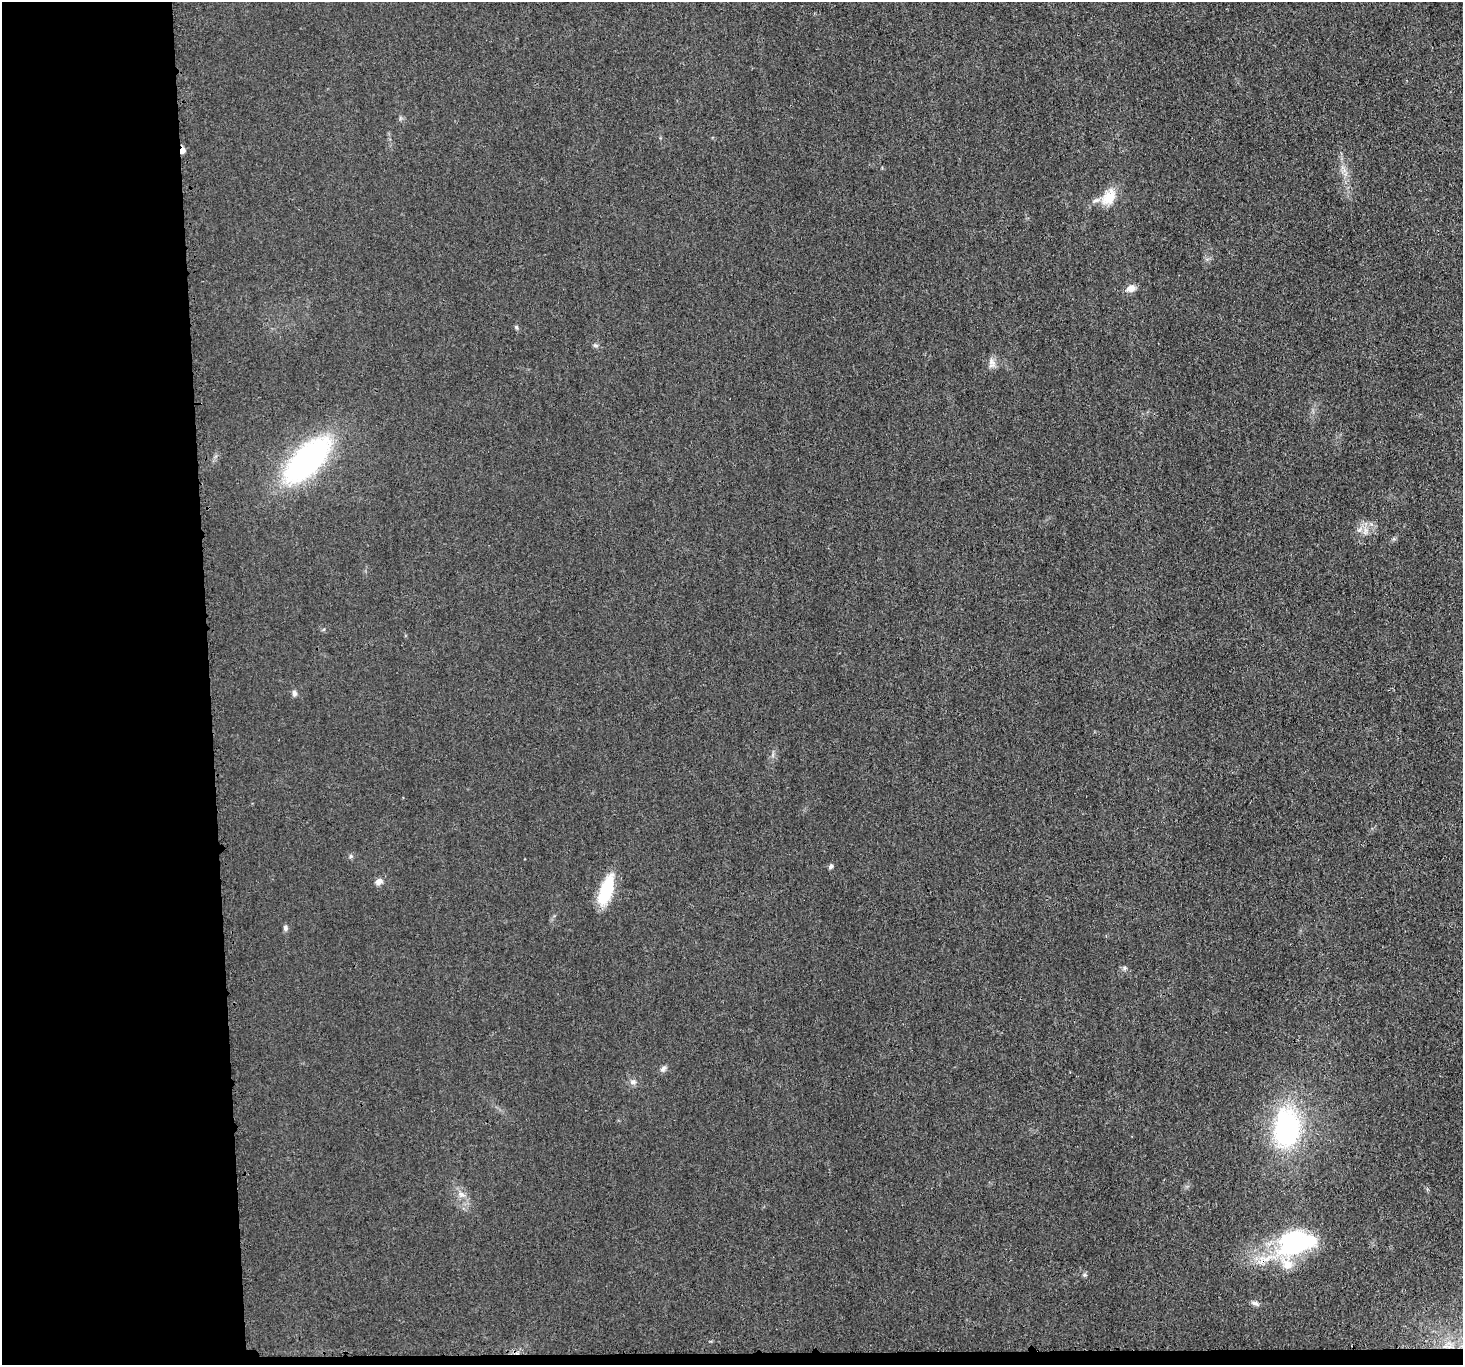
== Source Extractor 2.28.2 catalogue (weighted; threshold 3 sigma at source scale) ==
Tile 7 of 3 x 3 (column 1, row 3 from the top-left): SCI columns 1-1461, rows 131-1493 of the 4398 x 4371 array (HDU 1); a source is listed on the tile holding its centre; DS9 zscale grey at full resolution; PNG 1465 x 1367 px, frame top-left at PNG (2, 2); no overlay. Shown black and unused: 15% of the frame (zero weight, under 3 of 4 exposures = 1% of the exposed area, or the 3 px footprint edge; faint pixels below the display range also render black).
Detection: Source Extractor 2.28.2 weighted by HDU 2 'WHT'; one run over the whole footprint, this tile lists its part. Background 0.0225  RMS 0.0059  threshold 0.0264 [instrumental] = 3 sigma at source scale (4.5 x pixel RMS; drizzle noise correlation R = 1.50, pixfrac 1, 0.05/0.05 arcsec/px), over >= 5 px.
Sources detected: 23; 1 inside a brighter object's white glare — not listed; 1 inside a brighter listed object's ellipse — not listed separately; the other 21 listed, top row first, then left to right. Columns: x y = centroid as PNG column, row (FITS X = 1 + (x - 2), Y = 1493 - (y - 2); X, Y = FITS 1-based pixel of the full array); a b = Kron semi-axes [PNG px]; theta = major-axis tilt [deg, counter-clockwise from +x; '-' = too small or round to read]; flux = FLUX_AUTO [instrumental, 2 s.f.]
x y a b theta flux
182 150 5 4 - 4.7
1109 197 24 15 53 11
1131 288 10 8 21 4.6
516 327 6 5 - 0.9
595 345 6 4 -18 0.98
991 362 13 9 -73 3.3
307 460 58 26 45 120
1365 531 11 4 77 2.1
294 693 8 6 -70 1.7
831 866 6 5 - 1.4
379 881 9 7 30 2.8
606 890 34 13 71 25
285 928 7 6 - 1.5
1125 968 6 5 - 1.1
663 1069 10 6 39 1.8
633 1082 8 7 - 2
1287 1130 38 26 75 81
461 1194 9 6 -29 2.4
1296 1242 51 31 11 68
1084 1275 6 4 43 0.94
1255 1303 12 5 -15 1.9
Overlapping masked pixels (flux is a lower limit): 2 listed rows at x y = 182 150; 1296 1242
Unlisted compact peaks at least as high as the median listed source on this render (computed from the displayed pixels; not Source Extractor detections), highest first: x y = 351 856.